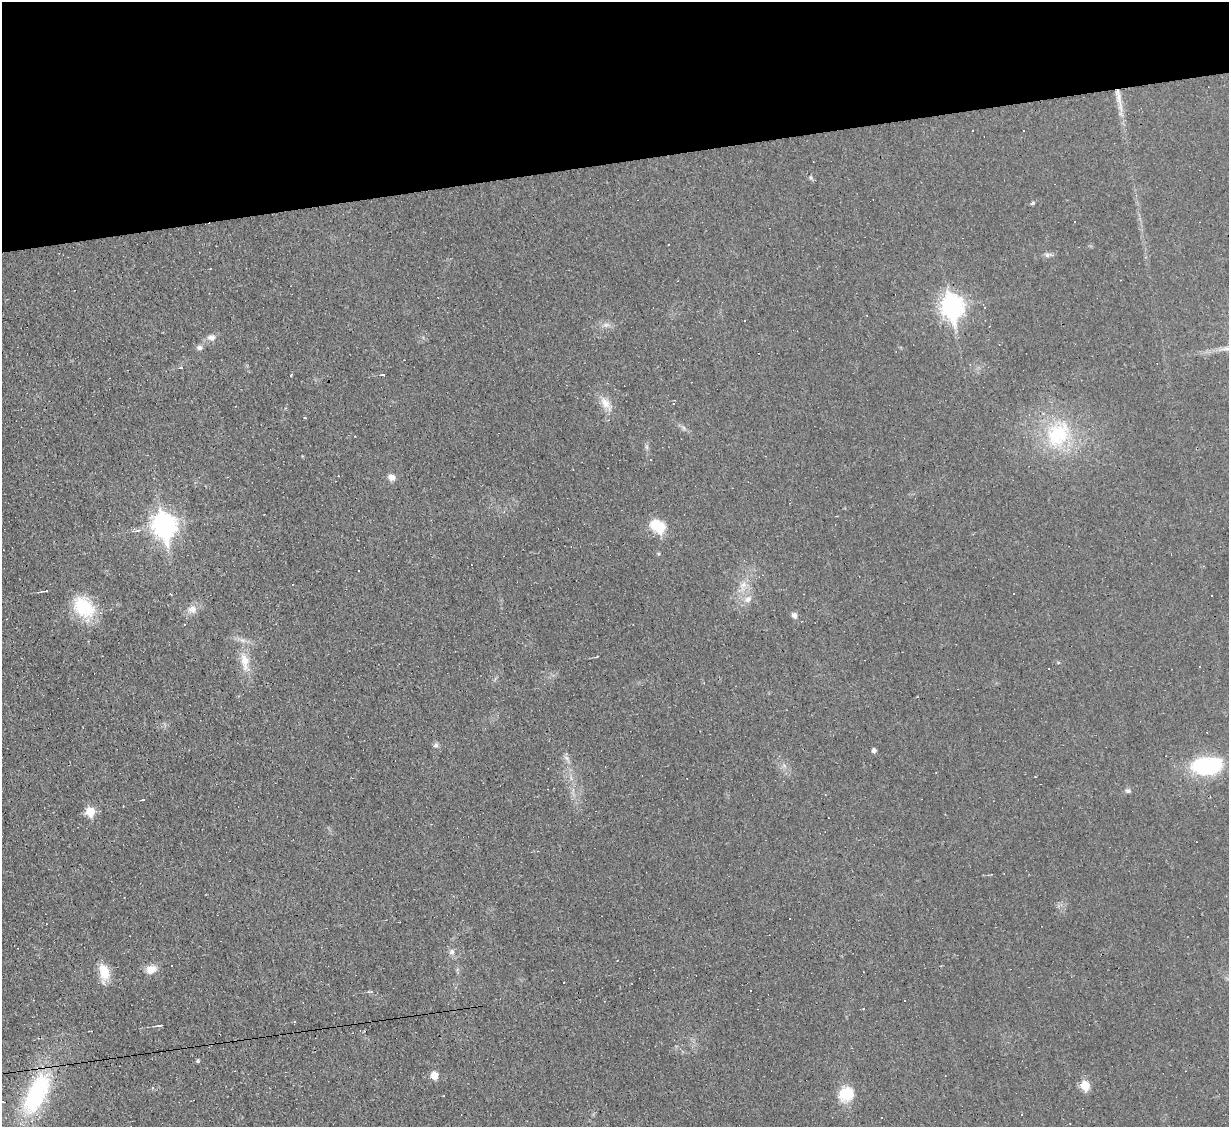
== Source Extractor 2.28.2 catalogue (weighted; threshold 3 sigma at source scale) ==
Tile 3 of 4 x 4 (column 3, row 1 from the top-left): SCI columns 2453-3679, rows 3625-4749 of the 4905 x 4883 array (HDU 1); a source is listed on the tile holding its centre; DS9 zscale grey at full resolution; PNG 1231 x 1129 px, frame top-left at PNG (2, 2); no overlay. Shown black and unused: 14% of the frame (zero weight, under 3 of 4 exposures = <1% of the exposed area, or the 3 px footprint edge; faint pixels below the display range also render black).
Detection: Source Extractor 2.28.2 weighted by HDU 2 'WHT'; one run over the whole footprint, this tile lists its part. Background 0.0225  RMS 0.0042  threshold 0.0189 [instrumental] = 3 sigma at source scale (4.5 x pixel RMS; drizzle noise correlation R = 1.50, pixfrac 1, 0.05/0.05 arcsec/px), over >= 5 px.
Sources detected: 65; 14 cosmic-ray / hot-pixel residue — not listed; the other 51 listed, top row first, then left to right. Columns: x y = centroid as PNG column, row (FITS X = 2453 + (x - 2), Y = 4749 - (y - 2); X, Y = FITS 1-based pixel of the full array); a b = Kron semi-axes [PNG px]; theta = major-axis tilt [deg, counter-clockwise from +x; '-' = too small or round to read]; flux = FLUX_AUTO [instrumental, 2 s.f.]
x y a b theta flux
1119 98 26 6 -80 5.2
1033 203 5 4 - 0.78
1047 255 8 6 15 1.3
952 306 10 8 -81 250
745 321 3 3 - 0.98
606 325 7 5 1 1.2
211 337 11 8 0 2.1
199 348 8 6 -3 1.3
383 374 3 3 - 0.51
605 403 17 10 -53 4.4
673 403 3 3 - 0.39
305 418 3 2 - 0.45
1058 434 38 30 47 32
650 459 2 2 - 0.38
573 469 3 2 - 0.25
392 477 7 6 - 2.7
836 516 3 2 - 0.33
164 525 10 8 -79 290
659 527 9 6 -27 26
139 530 10 4 22 1.5
659 553 4 4 - 0.56
743 585 10 8 44 2.7
45 591 5 3 - 0.76
171 594 3 2 - 0.43
748 599 8 8 - 2.2
83 607 30 22 -35 18
192 609 12 10 -21 2.7
795 615 7 6 - 1.7
245 661 26 11 -79 7.4
917 697 3 2 - 0.32
436 745 7 5 16 0.99
874 750 4 4 - 1.7
566 758 9 3 -45 0.95
1207 766 30 16 6 38
1128 791 7 6 - 0.93
143 800 3 3 - 1.5
90 811 6 6 - 15
790 919 3 2 - 0.51
452 952 8 7 - 1.5
151 969 14 10 18 3.9
104 972 19 11 -73 8.1
564 982 3 2 - 0.5
904 1001 3 3 - 3.2
294 1022 3 3 - 0.45
160 1025 10 3 9 0.82
198 1061 4 3 - 0.71
434 1075 5 5 - 7.6
1085 1085 6 5 - 13
37 1094 48 20 63 48
846 1094 19 17 24 9.9
1022 1115 3 2 - 0.39
Unlisted compact peaks at least as high as the median listed source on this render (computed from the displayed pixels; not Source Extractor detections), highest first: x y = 811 178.